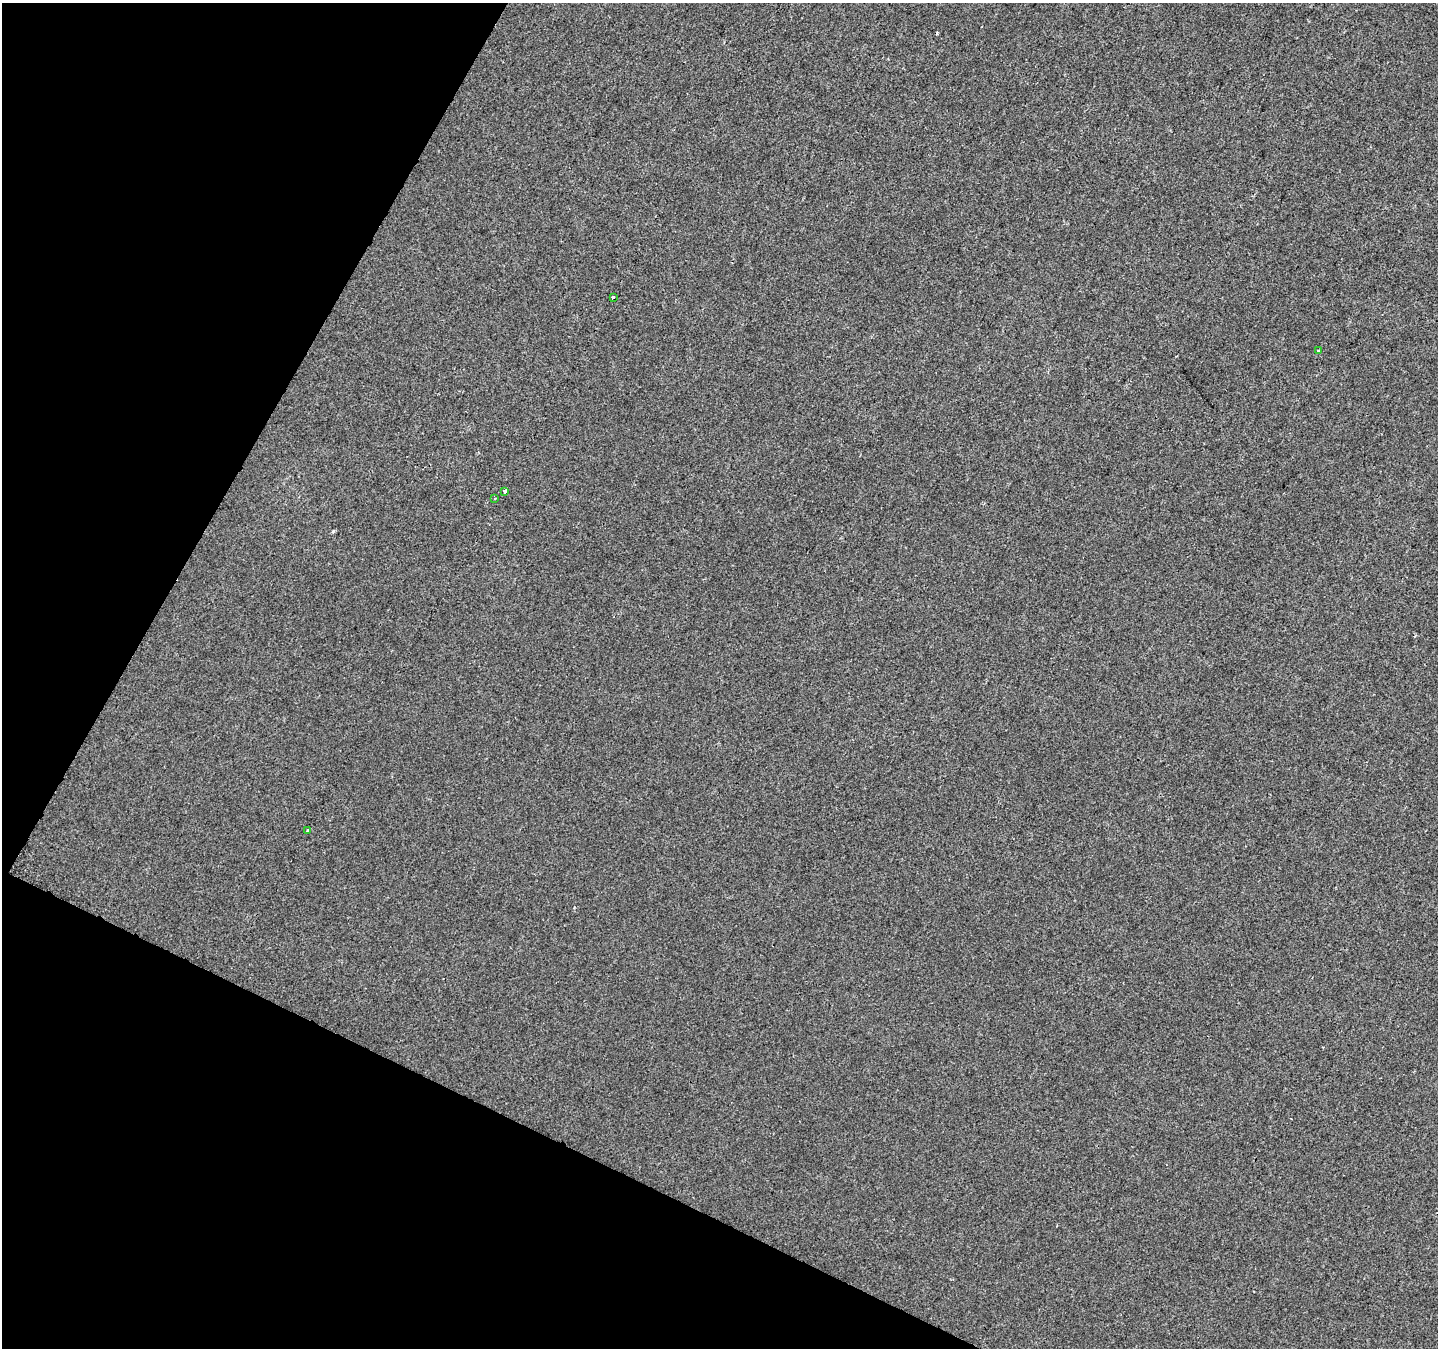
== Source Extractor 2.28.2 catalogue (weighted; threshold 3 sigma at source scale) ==
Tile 9 of 4 x 4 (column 1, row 3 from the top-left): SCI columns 1-1436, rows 1546-2891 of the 5749 x 5849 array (HDU 1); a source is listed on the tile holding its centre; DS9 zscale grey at full resolution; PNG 1440 x 1350 px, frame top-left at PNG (2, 3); each listed source drawn as its Kron ellipse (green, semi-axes under 4 px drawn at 4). Shown black and unused: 24% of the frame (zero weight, under 2 of 3 exposures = <1% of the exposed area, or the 3 px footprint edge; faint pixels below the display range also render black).
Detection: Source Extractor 2.28.2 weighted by HDU 2 'WHT'; one run over the whole footprint, this tile lists its part. Background 5.63e-04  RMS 0.0042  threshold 0.0188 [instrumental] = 3 sigma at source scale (4.5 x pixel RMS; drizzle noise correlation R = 1.50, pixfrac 1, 0.0396/0.0396 arcsec/px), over >= 5 px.
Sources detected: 6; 1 cosmic-ray / hot-pixel residue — neither listed nor drawn; the other 5 listed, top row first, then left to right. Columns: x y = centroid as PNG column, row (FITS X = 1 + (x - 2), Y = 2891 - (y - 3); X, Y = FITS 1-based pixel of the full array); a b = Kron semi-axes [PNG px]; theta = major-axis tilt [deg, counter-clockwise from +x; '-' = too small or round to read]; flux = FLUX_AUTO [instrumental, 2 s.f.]
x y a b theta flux
613 298 3 3 - 1.1
1318 351 3 3 - 1.6
505 491 3 3 - 7.9
495 499 3 3 - 1.4
308 831 3 3 - 4.9